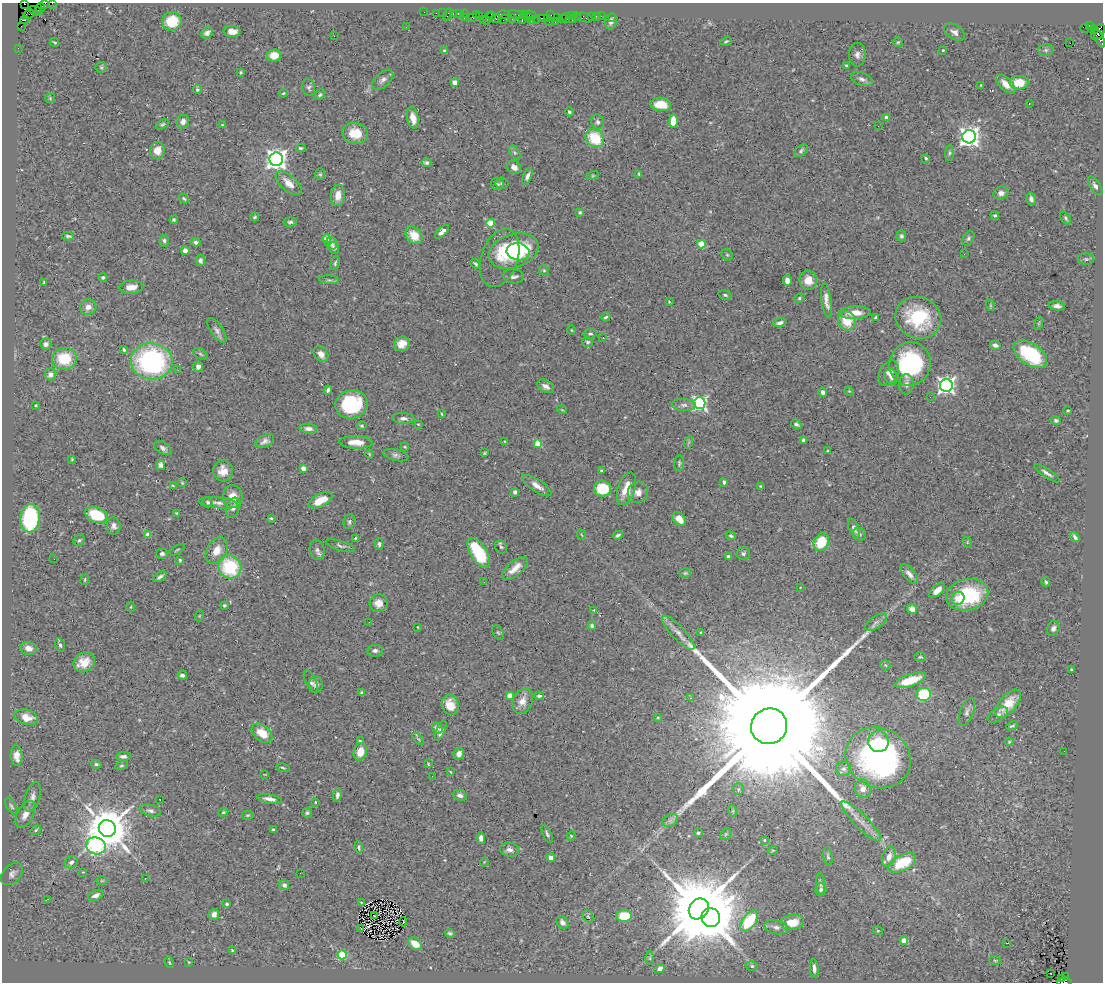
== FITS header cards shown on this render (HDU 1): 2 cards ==
NAXIS1  =                 1101
NAXIS2  =                  980

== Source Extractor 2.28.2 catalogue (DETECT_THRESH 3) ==
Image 1101 x 980 px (HDU 1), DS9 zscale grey, 1 PNG px = 1 image px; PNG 1105 x 984 px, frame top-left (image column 1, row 980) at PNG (2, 3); each listed source drawn as its Kron ellipse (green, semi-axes under 4 px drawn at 4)
Background 1.03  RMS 0.031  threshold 0.0928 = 3 sigma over >= 5 px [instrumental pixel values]
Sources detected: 427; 4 with non-positive FLUX_AUTO (blend fragments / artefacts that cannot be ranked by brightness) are neither listed nor drawn; the other 423 listed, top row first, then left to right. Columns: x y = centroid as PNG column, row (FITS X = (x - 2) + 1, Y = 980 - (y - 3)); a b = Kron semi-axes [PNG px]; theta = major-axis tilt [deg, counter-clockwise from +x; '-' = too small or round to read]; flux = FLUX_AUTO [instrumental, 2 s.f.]
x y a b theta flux
45 3 2 2 - 19
52 3 2 2 - 5.1
24 4 3 2 - 68
40 8 5 2 - 43
35 11 7 3 -16 82
424 12 2 2 - 16
436 13 2 2 - 25
442 13 2 2 - 15
453 13 3 2 - 63
458 13 6 3 0 72
464 13 4 3 - 66
29 14 6 3 29 460
476 14 3 2 - 14
504 14 6 4 -12 86
515 14 7 3 -13 110
448 15 6 3 63 79
491 15 4 2 - 46
524 15 2 2 - 18
530 15 7 2 -9 61
550 15 3 2 - 28
479 16 3 2 - 8.2
571 16 3 3 - 77
576 16 4 3 - 63
591 16 3 3 - 60
596 16 2 2 - 8.2
601 16 2 2 - 16
472 17 3 2 - 41
557 17 3 2 - 19
584 17 8 4 -18 26
613 17 3 2 - 7.5
464 18 3 2 - 39
488 18 7 3 58 58
529 18 3 3 - 14
542 18 3 2 - 39
562 18 3 2 - 38
566 18 5 3 - 30
483 19 3 2 - 71
496 19 5 4 - 220
503 19 5 4 - 87
512 19 3 3 - 300
537 19 2 2 - 14
547 19 3 2 - 28
25 20 4 3 - 390
522 20 3 2 - 17
572 20 3 2 - 270
172 21 10 9 - 53
531 21 3 2 - 16
549 21 5 2 - 32
611 21 8 5 79 7.8
555 22 3 2 - 120
1089 25 3 2 - 22
21 26 2 2 - 15
406 27 3 2 - 1.8
1085 28 4 2 - 3.4
1094 29 3 3 - 300
232 31 8 5 -6 15
955 32 11 7 -33 10
1098 32 9 5 56 930
207 33 6 5 - 6.9
334 36 2 2 - 30
1099 38 10 4 -67 190
726 41 6 3 21 2.6
54 42 5 2 - 2
898 42 5 5 - 3
1070 43 2 2 - 81
18 48 2 2 - 16
943 50 3 2 - 1.6
1046 50 7 6 - 5.4
445 51 3 3 - 4.4
274 55 7 6 - 24
857 55 12 8 88 10
847 66 4 2 - 2.5
101 67 5 5 - 3.1
241 72 3 3 - 2.3
862 79 11 6 -19 8.1
383 80 13 7 42 9.1
455 82 4 4 - 19
1019 83 9 6 1 44
1006 84 12 6 -42 22
981 85 3 2 - 1.2
309 88 8 6 -76 5.3
197 89 4 4 - 3.6
283 93 4 3 - 2.3
320 95 6 4 45 3.5
50 98 5 5 - 2.7
1029 103 2 2 - 1.9
661 104 10 6 -8 36
569 112 4 4 - 3.8
413 118 11 6 -78 20
886 118 4 4 - 17
673 121 7 4 88 26
183 122 7 6 - 8.9
597 122 7 6 - 6.2
162 124 7 4 30 3.4
222 125 4 4 - 1.9
878 126 3 2 - 1.5
355 133 13 10 -9 41
969 137 6 6 - 1300
595 138 10 8 -41 82
301 148 4 3 - 3.1
157 151 8 7 - 19
801 151 8 5 39 4.7
515 153 7 4 -58 4
950 153 8 4 86 3.9
926 158 3 3 - 2.6
276 159 7 6 - 1400
426 163 5 4 - 4.5
514 167 7 6 - 10
320 174 6 5 - 3.1
639 174 4 3 - 2.8
593 175 6 4 19 2.1
527 176 9 4 69 7.1
289 183 16 7 -41 24
502 183 6 5 - 4.1
497 184 6 6 - 4.2
1095 186 11 5 -57 7.4
1001 193 7 6 - 10
338 195 11 7 83 23
184 198 5 3 - 2.6
1031 199 6 4 -79 7
580 212 3 3 - 3.4
995 215 4 3 - 3.2
255 217 4 3 - 3.1
1066 218 7 4 -54 4
174 220 4 4 - 4
290 222 7 4 5 4.7
490 223 4 4 - 77
442 232 9 4 44 12
414 235 9 7 -50 36
68 236 6 3 1 4.4
901 236 5 4 - 5
968 238 8 5 59 4.8
327 239 4 4 - 44
164 241 6 4 -86 5.9
196 242 5 4 - 5
331 244 6 6 - 5.9
701 244 4 4 - 59
334 248 6 5 - 5.9
185 251 4 4 - 10
514 251 25 17 17 200
518 252 11 8 -8 57
964 254 3 2 - 2.1
727 255 6 5 - 3.1
500 258 30 18 72 52
1086 259 8 5 0 4.6
200 261 5 4 - 6
335 263 7 4 75 3.4
475 264 5 3 - 3.4
544 270 6 4 -66 3
513 276 10 7 -9 8.2
103 277 4 4 - 4.1
329 280 10 3 -4 3.7
808 280 9 9 - 22
787 281 5 4 - 13
44 282 3 2 - 2.2
131 287 12 6 4 16
725 295 7 4 -16 3.6
799 298 5 4 - 3.2
826 301 17 5 -82 14
669 302 4 3 - 1.9
990 305 6 3 -71 2.4
1057 306 8 4 -6 8.8
88 307 8 7 - 13
855 313 16 6 2 27
606 317 5 3 - 3.8
876 317 3 3 - 3.6
918 318 23 20 -21 120
847 321 10 8 -63 50
780 323 7 4 13 7.6
1039 323 7 4 72 3.2
217 330 14 6 -55 8.6
571 330 4 3 - 1.7
590 334 6 5 - 4
603 338 3 2 - 2
587 342 5 5 - 3.7
46 344 5 5 - 6.5
402 344 8 7 - 20
995 345 5 4 - 9.1
124 350 4 3 - 3.2
200 354 8 5 -29 3.6
321 354 9 6 -48 13
1030 354 19 10 -34 160
64 359 12 11 - 68
152 361 21 18 -6 370
910 364 22 20 74 220
198 367 5 5 - 8
178 370 3 2 - 1.9
889 373 13 9 64 18
50 374 6 5 - 11
891 377 8 6 -65 10
906 384 10 7 87 9.6
946 385 6 6 - 850
546 386 9 6 -29 9.6
328 390 4 3 - 4.8
849 391 5 4 - 1.9
823 392 5 4 - 8.4
930 397 2 2 - 1.1
700 403 6 6 - 470
36 405 3 2 - 1.7
351 405 16 14 12 140
684 405 12 6 -4 7.5
562 410 5 3 - 1.6
1068 410 3 3 - 3.2
441 414 4 2 - 1.6
403 418 11 5 -4 7.7
1056 420 5 4 - 3.8
418 424 3 2 - 1.6
796 424 6 3 -32 4.4
362 426 5 4 - 2.6
308 429 9 5 -3 10
803 440 3 3 - 4.9
265 441 10 6 23 8.8
505 441 4 3 - 1.8
356 442 16 6 -2 25
689 442 6 4 71 2.5
538 443 4 4 - 68
405 447 4 3 - 1.9
163 448 9 5 -36 6.6
828 451 4 3 - 2.5
484 453 3 3 - 2
369 454 4 3 - 2.1
396 455 13 5 -12 7.3
72 459 3 2 - 1.9
679 463 8 5 82 3.5
161 465 5 4 - 8.1
303 468 4 4 - 26
223 471 10 10 - 21
601 471 3 3 - 2.2
1047 473 15 4 -34 8.3
724 482 4 3 - 8.1
182 483 5 4 - 2.4
173 486 3 3 - 2.6
537 486 17 6 -34 16
761 486 3 3 - 2.5
602 489 8 7 - 66
626 489 17 8 72 33
515 492 4 4 - 5.6
638 492 11 10 - 15
233 497 11 10 - 24
321 500 13 6 25 34
208 502 5 5 - 3.8
218 503 20 5 -6 10
233 508 10 6 69 8.9
177 513 3 3 - 2.1
96 515 11 7 -21 86
30 518 14 9 84 190
271 518 3 3 - 2.5
679 519 8 5 -47 21
349 522 7 5 72 5.1
114 526 8 7 - 9.2
854 528 10 5 -66 11
859 534 7 6 - 6.3
148 535 4 4 - 23
582 535 5 3 - 2.1
618 535 5 3 - 4.2
731 536 5 4 - 3.1
1075 537 5 3 - 5.8
355 538 4 3 - 2.1
79 540 6 5 - 3.7
821 542 9 7 58 59
967 542 5 3 - 1.9
379 544 6 4 -89 3.9
340 546 15 4 -17 6.4
501 547 7 6 - 4.5
177 550 8 3 30 2.4
317 550 10 7 -80 7.3
217 551 14 9 60 26
479 553 17 8 -58 120
743 553 6 6 - 4.9
162 554 6 5 - 5
728 556 3 3 - 6.2
54 559 2 2 - 2.1
180 560 4 3 - 2.5
230 567 12 11 - 130
515 568 15 7 39 22
685 573 5 4 - 3
909 574 12 5 -51 10
160 577 7 4 34 5.8
85 580 5 3 - 2.1
484 582 3 2 - 2.6
1046 582 5 4 - 3.6
800 588 3 2 - 1.2
937 590 9 5 43 16
967 595 21 15 13 150
958 598 7 6 - 15
378 603 9 9 - 19
224 605 3 3 - 2.9
131 607 5 3 - 2
912 609 5 4 - 19
594 610 3 3 - 1.6
199 616 5 3 - 1.8
369 622 2 2 - 1.5
876 622 13 6 34 9
592 626 4 4 - 4.1
417 627 3 2 - 1.4
1053 628 8 6 64 7.2
498 633 8 5 -62 3.1
678 633 23 6 -47 20
701 633 3 3 - 2.7
60 645 7 4 -74 4.8
29 648 8 6 -10 13
375 651 8 6 9 6.5
920 657 6 4 2 3
84 662 11 9 33 29
885 665 5 5 - 3.5
1071 669 3 2 - 2.2
182 675 5 4 - 5.6
910 680 16 6 19 46
311 682 12 5 -65 6.7
316 684 8 7 - 6.7
362 693 4 4 - 5.2
509 695 4 4 - 17
924 695 7 7 - 130
539 696 5 4 - 5
690 698 4 4 - 1.9
522 701 13 10 64 18
1008 704 17 8 50 47
450 705 10 8 -76 33
967 712 14 6 70 8.7
998 715 11 6 32 6.4
26 717 12 7 -16 28
658 717 4 3 - 1.8
769 726 18 17 - 180000
1012 726 5 2 - 3.3
437 728 6 5 - 15
441 730 11 4 69 8.7
262 733 12 7 -40 41
418 739 7 2 -45 2.3
360 741 4 2 - 2.5
878 742 10 10 - 39
1009 742 4 4 - 2
1064 751 2 2 - 3.6
360 752 9 6 74 24
459 754 6 5 - 9.1
17 756 10 6 -85 21
123 756 7 4 4 6
878 758 33 29 -28 530
96 764 5 4 - 3.6
428 764 3 2 - 1.8
121 766 6 4 18 2.9
283 768 6 3 -15 2.8
843 769 7 7 - 7.1
451 772 4 2 - 1.4
265 774 3 2 - 1.3
432 776 3 2 - 4.4
863 788 9 8 - 14
738 789 6 5 - 3.9
337 795 7 4 82 6.4
460 795 7 5 -21 6.3
32 797 15 7 71 13
160 799 3 2 - 6
270 799 12 4 -9 12
315 802 3 2 - 1.4
11 806 9 4 -60 4.4
150 811 11 5 -13 7
733 811 5 3 - 2.1
223 812 5 4 - 2.3
307 813 5 5 - 4
25 814 14 8 61 18
248 815 6 4 1 3
670 820 8 6 30 6.6
861 821 27 7 -45 24
107 829 9 8 - 9900
273 829 3 3 - 3
36 830 5 3 - 3.1
698 833 4 3 - 3.9
547 834 9 4 -66 4.9
726 834 6 4 45 2.6
571 836 4 4 - 2.3
481 838 5 4 - 9.9
764 840 3 2 - 1.7
96 846 10 8 -18 260
359 847 6 4 -82 3.7
509 850 10 7 -8 10
773 850 5 3 - 1.8
828 856 9 4 -78 3.9
889 857 10 6 71 17
551 858 4 4 - 16
71 862 7 5 31 6.5
484 862 4 3 - 1.5
902 863 15 8 26 90
83 872 3 3 - 1.5
300 873 2 2 - 1.6
12 874 13 8 48 10
145 879 3 2 - 3.8
102 881 6 4 1 2.6
820 883 11 4 -87 4.6
284 885 5 5 - 7.2
821 889 6 5 - 5.2
96 895 8 5 23 9.4
48 899 3 2 - 24
361 902 3 2 - 1.5
227 904 3 3 - 3.2
699 909 11 9 50 34000
214 914 6 5 - 9.5
374 916 2 2 - 1.9
588 916 7 5 -58 4.6
624 916 8 6 1 59
711 918 9 9 - 6600
749 921 12 6 54 110
403 922 5 2 - 4.4
562 922 7 5 -53 11
792 922 12 7 5 34
776 927 12 6 -13 9.2
360 928 3 2 - 1.2
878 931 5 3 - 2
450 933 4 3 - 3.4
904 940 4 4 - 33
1007 943 3 2 - 7.5
415 944 7 5 -36 28
233 950 3 3 - 5.6
342 955 4 4 - 88
650 958 6 4 -89 3.4
995 960 5 3 - 2.1
169 962 6 3 -59 2.3
189 962 3 2 - 1.5
752 966 6 5 - 4.4
814 968 9 4 -85 11
660 969 5 4 - 7.3
1051 973 3 2 - 4.5
1066 977 3 3 - 52
1061 978 3 2 - 29
1064 982 7 2 2 570
At the frame edge (FLAGS 8, measured only in part): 4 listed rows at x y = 45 3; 52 3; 24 4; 1064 982
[4 non-positive-flux detections neither listed nor drawn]